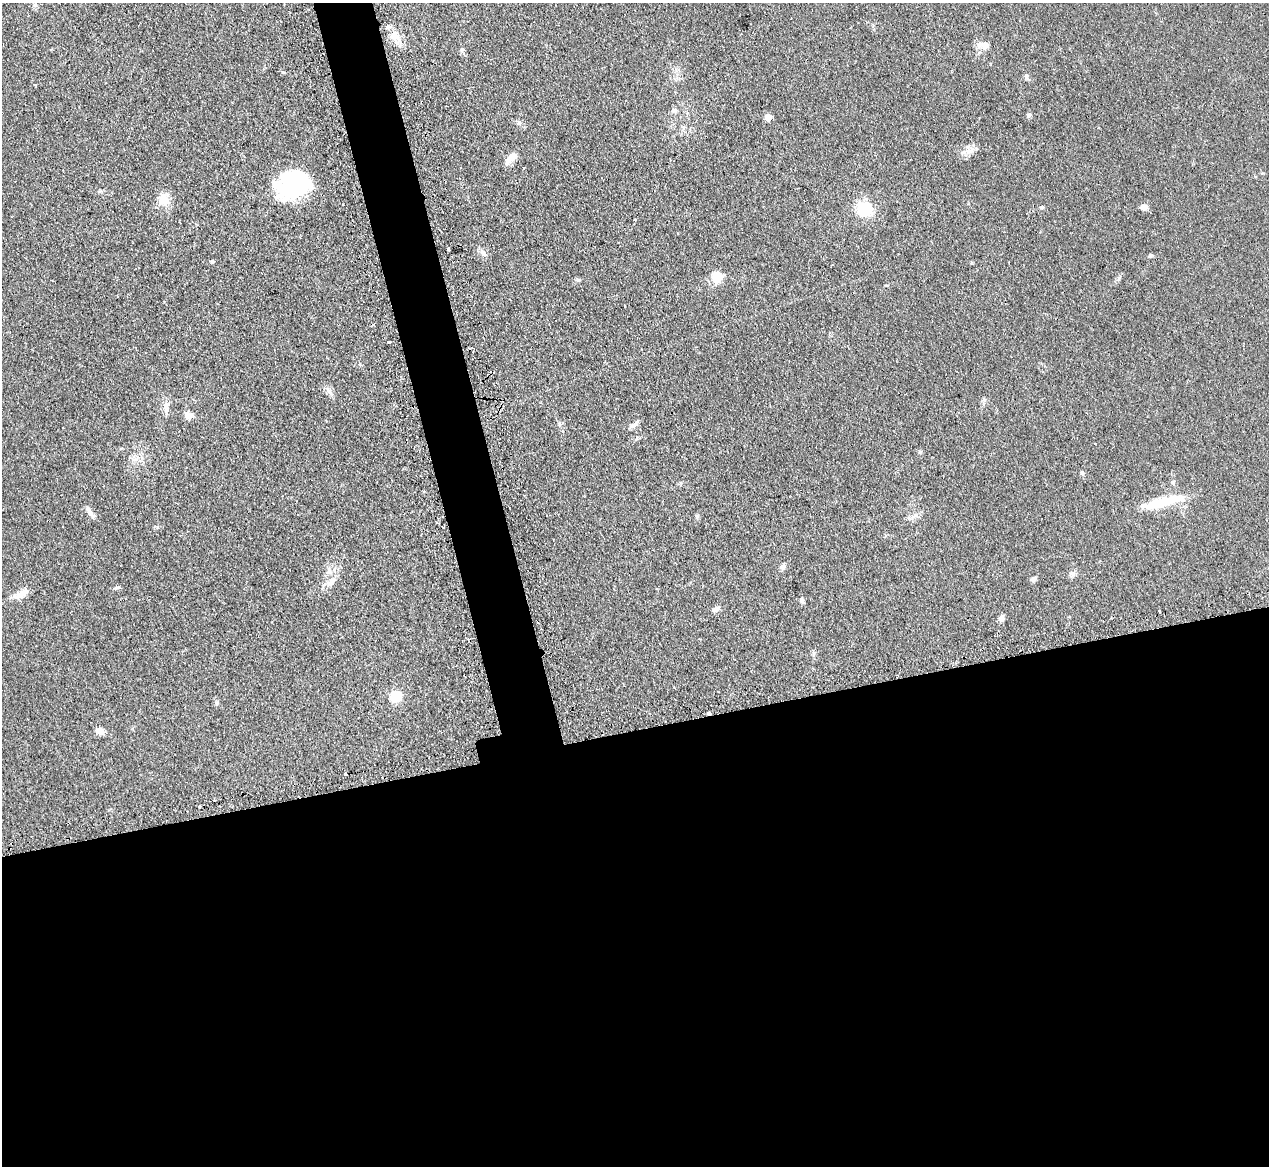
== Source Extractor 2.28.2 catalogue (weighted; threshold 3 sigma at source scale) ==
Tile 15 of 4 x 4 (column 3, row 4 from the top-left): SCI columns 2567-3833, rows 165-1328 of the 5133 x 5106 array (HDU 1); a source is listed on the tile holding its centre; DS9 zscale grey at full resolution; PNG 1271 x 1168 px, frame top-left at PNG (2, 3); no overlay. Shown black and unused: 40% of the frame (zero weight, under 2 of 3 exposures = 4% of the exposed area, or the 3 px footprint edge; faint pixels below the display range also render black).
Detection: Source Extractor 2.28.2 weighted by HDU 2 'WHT'; one run over the whole footprint, this tile lists its part. Background 0.107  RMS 0.0075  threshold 0.0336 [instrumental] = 3 sigma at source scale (4.5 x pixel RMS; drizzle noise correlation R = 1.50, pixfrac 1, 0.05/0.05 arcsec/px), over >= 5 px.
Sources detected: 55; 4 cosmic-ray / hot-pixel residue — not listed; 1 inside a brighter listed object's ellipse — not listed separately; the other 50 listed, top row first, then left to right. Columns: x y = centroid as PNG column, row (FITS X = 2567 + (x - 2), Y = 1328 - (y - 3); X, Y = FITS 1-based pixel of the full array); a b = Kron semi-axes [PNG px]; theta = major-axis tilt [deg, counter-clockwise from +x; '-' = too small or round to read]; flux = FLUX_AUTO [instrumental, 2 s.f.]
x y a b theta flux
35 5 7 4 89 1.5
394 36 15 10 -13 8.4
985 45 14 10 0 5.2
462 50 6 5 - 1.2
1026 76 8 4 -90 1.3
35 85 4 2 - 0.67
674 110 8 6 -15 1.8
1029 115 7 5 45 1.8
768 117 5 5 - 10
971 149 10 6 54 3.7
511 158 14 7 46 8.1
293 185 35 26 21 71
164 199 17 12 -75 9.8
1042 207 5 4 - 1.1
1144 207 9 7 -1 3.5
864 209 15 13 -16 24
635 220 3 3 - 0.79
448 249 3 2 - 1.6
483 253 10 6 -37 2.9
1150 256 6 5 - 1.2
212 261 5 4 - 0.93
717 276 12 12 - 12
578 280 6 4 -17 1.2
389 342 3 3 - 1.7
329 392 11 6 -49 3
166 407 16 7 88 4.4
188 415 7 7 - 6.6
634 424 13 5 37 2.9
1082 473 6 5 - 1.3
424 491 3 2 - 0.84
1162 502 54 10 14 26
90 512 14 6 -56 3.4
697 516 6 5 - 1
916 516 9 3 -45 1.2
442 517 3 2 - 1.2
783 567 9 6 66 2.1
329 570 9 6 -65 2.9
1073 573 9 4 -9 1.6
1033 579 8 6 46 1.9
331 581 17 8 35 5.9
21 594 21 9 36 7.1
802 600 8 6 -81 1.7
716 609 11 6 26 3
1001 618 9 6 67 2.5
813 653 7 4 90 1.3
395 696 6 5 - 74
216 703 6 4 89 1.1
709 713 3 3 - 13
100 731 10 7 -32 5.4
345 775 4 3 - 2
Overlapping masked pixels (flux is a lower limit): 2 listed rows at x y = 442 517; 709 713
Unlisted compact peaks at least as high as the median listed source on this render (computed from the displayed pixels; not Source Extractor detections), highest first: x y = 116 588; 157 527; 920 452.